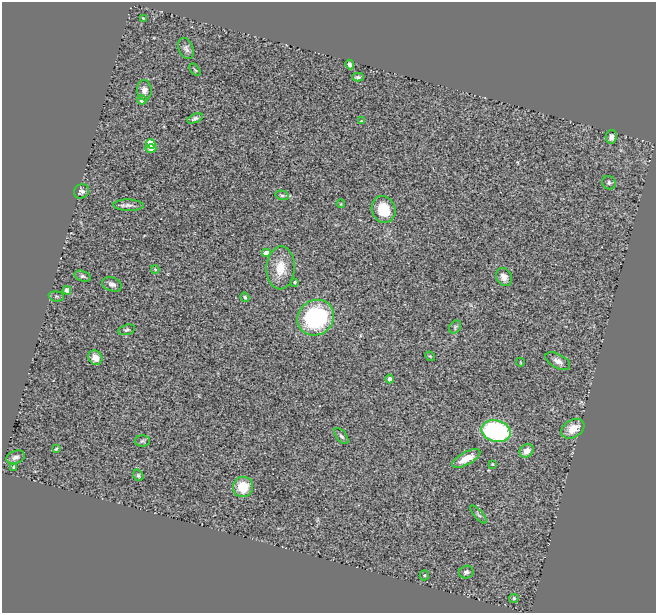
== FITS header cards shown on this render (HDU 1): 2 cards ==
NAXIS1  =                  654
NAXIS2  =                  611

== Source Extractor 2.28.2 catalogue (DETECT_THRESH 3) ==
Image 654 x 611 px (HDU 1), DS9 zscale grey, 1 PNG px = 1 image px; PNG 658 x 615 px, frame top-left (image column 1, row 611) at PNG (2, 2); each listed source drawn as its Kron ellipse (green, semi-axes under 4 px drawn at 4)
Background 0.757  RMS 0.12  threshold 0.358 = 3 sigma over >= 5 px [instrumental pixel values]
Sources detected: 52; all 52 listed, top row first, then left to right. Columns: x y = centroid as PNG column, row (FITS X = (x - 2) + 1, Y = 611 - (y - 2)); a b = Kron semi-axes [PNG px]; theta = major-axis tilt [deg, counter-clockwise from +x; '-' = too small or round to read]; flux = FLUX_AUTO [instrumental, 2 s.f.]
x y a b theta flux
143 18 3 2 - 6.7
186 49 11 7 -65 30
350 65 5 4 - 27
195 70 7 3 -53 11
358 77 6 3 0 14
144 90 10 7 -86 48
142 100 4 4 - 48
195 118 8 4 21 20
361 121 4 3 - 5.6
611 137 7 5 78 37
151 144 5 4 - 280
151 149 5 4 - 50
609 183 7 6 - 19
81 191 8 7 - 26
282 195 6 4 -16 15
341 204 4 3 - 6.6
128 205 15 5 -1 36
384 209 13 11 -68 200
266 253 4 4 - 110
281 268 21 14 87 150
155 269 4 4 - 8.1
83 276 8 5 -17 19
504 277 9 7 -63 46
295 282 3 3 - 13
112 284 10 7 -19 33
67 290 4 4 - 63
56 296 8 5 -6 14
245 297 4 4 - 11
316 318 19 17 37 880
455 327 7 5 52 15
127 330 8 5 14 17
430 356 5 4 - 8.1
95 358 7 6 - 67
558 361 13 7 -27 48
520 362 4 2 - 5.1
390 379 4 4 - 30
573 429 12 8 31 120
496 431 15 10 -13 900
341 436 9 5 -52 18
142 441 7 5 1 15
56 449 3 3 - 9
527 451 7 6 - 72
15 457 9 6 19 28
466 458 15 6 28 120
492 464 4 3 - 6.8
14 467 4 3 - 23
138 475 6 5 - 14
243 487 10 10 - 190
478 515 11 4 -48 15
466 572 7 6 - 25
424 575 5 4 - 11
514 598 5 4 - 14